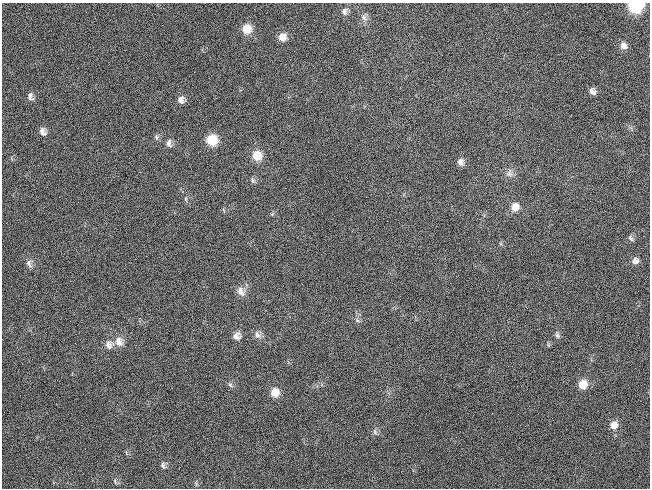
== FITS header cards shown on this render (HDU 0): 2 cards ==
NAXIS1  =                  648 / length of data axis 1
NAXIS2  =                  486 / length of data axis 2

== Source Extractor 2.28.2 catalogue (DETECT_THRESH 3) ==
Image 648 x 486 px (HDU 0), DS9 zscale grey, 1 PNG px = 1 image px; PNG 652 x 490 px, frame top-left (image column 1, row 486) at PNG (2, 3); no overlay
Background 120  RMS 26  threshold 78.5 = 3 sigma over >= 5 px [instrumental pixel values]
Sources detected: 36; all 36 listed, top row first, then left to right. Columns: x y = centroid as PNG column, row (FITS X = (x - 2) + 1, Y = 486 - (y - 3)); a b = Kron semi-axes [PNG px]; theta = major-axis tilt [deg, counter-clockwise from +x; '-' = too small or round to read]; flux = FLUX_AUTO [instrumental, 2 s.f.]
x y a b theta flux
636 6 11 8 2 79000
345 11 10 7 82 6900
364 17 11 7 -60 7700
247 29 10 10 - 21000
282 37 9 9 - 13000
623 45 10 8 -54 9000
593 91 9 7 -49 7000
30 96 10 7 -81 7200
181 100 9 8 - 8900
42 132 10 8 -66 9200
156 137 8 6 -68 4000
212 140 10 10 - 43000
169 143 11 7 -80 7600
257 156 12 11 - 21000
460 162 9 7 86 7800
509 174 10 7 -5 7800
253 180 8 5 -70 3500
186 199 6 4 -90 2200
515 207 11 10 - 14000
631 238 9 5 -53 4000
635 261 9 8 - 7900
29 264 11 7 -73 6600
240 291 13 8 -66 12000
357 320 6 5 - 3600
257 335 11 8 -44 8300
557 335 7 5 -70 4300
236 336 9 8 - 10000
119 342 13 10 -69 15000
109 345 11 10 - 12000
583 384 10 9 - 22000
230 385 7 5 -46 3700
275 392 10 10 - 18000
614 425 11 9 74 14000
375 432 8 6 -76 4400
163 465 8 6 -67 5000
115 482 8 4 -65 2900
At the frame edge (FLAGS 8, measured only in part): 1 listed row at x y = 636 6